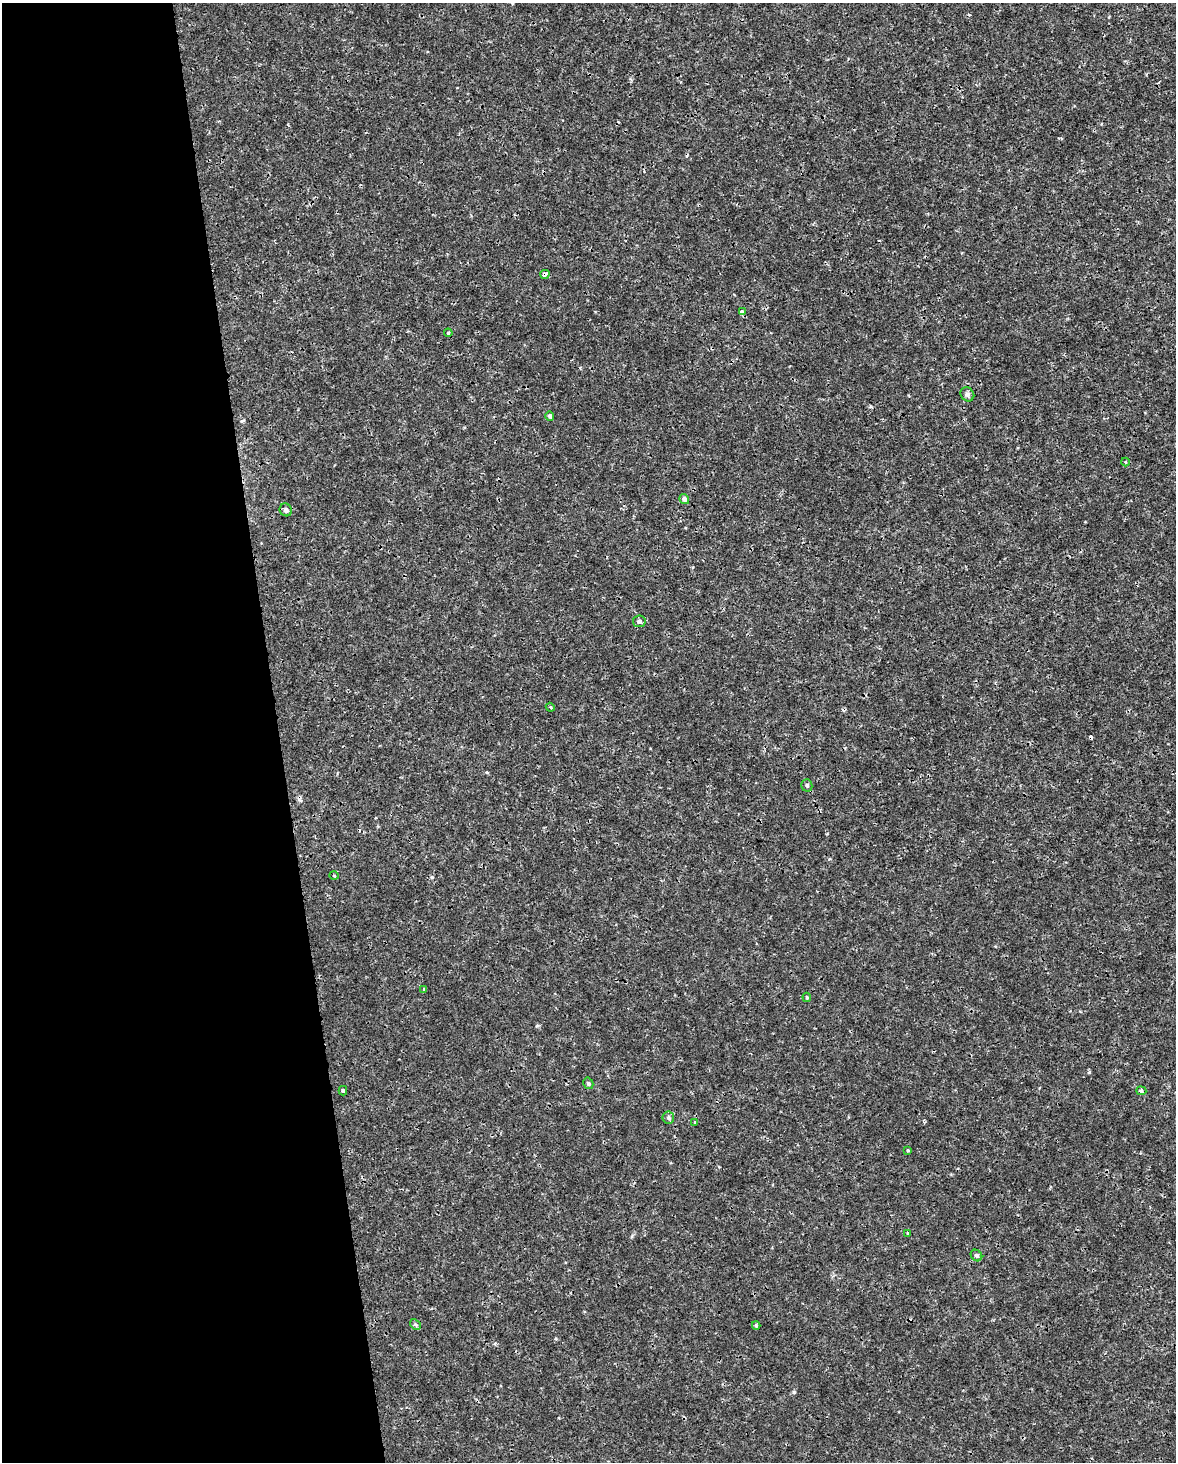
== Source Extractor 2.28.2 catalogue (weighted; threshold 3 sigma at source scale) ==
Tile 5 of 4 x 3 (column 1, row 2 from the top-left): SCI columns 1-1174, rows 1519-2978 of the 4694 x 4454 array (HDU 1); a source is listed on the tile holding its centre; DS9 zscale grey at full resolution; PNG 1178 x 1464 px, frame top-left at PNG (2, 3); each listed source drawn as its Kron ellipse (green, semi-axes under 4 px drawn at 4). Shown black and unused: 24% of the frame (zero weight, under 3 of 4 exposures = <1% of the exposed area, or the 3 px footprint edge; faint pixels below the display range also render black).
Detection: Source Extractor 2.28.2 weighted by HDU 2 'WHT'; one run over the whole footprint, this tile lists its part. Background 5.86e-04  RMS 8.8e-04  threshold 0.00397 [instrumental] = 3 sigma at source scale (4.5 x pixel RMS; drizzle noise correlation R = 1.50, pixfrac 1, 0.0396/0.0396 arcsec/px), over >= 5 px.
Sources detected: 31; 7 cosmic-ray / hot-pixel residue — neither listed nor drawn; the other 24 listed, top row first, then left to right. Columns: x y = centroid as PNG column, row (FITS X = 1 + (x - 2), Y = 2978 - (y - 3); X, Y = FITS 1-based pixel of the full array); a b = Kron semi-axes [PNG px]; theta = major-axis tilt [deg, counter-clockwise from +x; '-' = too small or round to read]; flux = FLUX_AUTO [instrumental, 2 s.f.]
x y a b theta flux
545 274 5 3 - 0.33
742 312 4 3 - 0.33
448 333 4 3 - 0.1
967 394 7 6 - 0.22
550 416 5 4 - 0.21
1125 462 4 3 - 0.078
684 499 5 5 - 0.29
286 510 6 6 - 0.3
639 621 6 5 - 0.25
550 707 4 3 - 0.091
807 785 6 5 - 0.18
334 876 5 3 - 0.075
423 989 4 2 - 0.078
807 997 5 4 - 0.11
588 1083 6 5 - 0.16
343 1091 5 3 - 0.13
1141 1091 5 4 - 0.22
668 1117 6 6 - 0.22
695 1122 4 4 - 0.075
908 1150 3 3 - 0.075
908 1233 3 3 - 0.089
976 1255 6 5 - 0.23
415 1324 6 4 -46 0.17
756 1325 4 3 - 0.15
Overlapping masked pixels (flux is a lower limit): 2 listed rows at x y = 545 274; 742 312